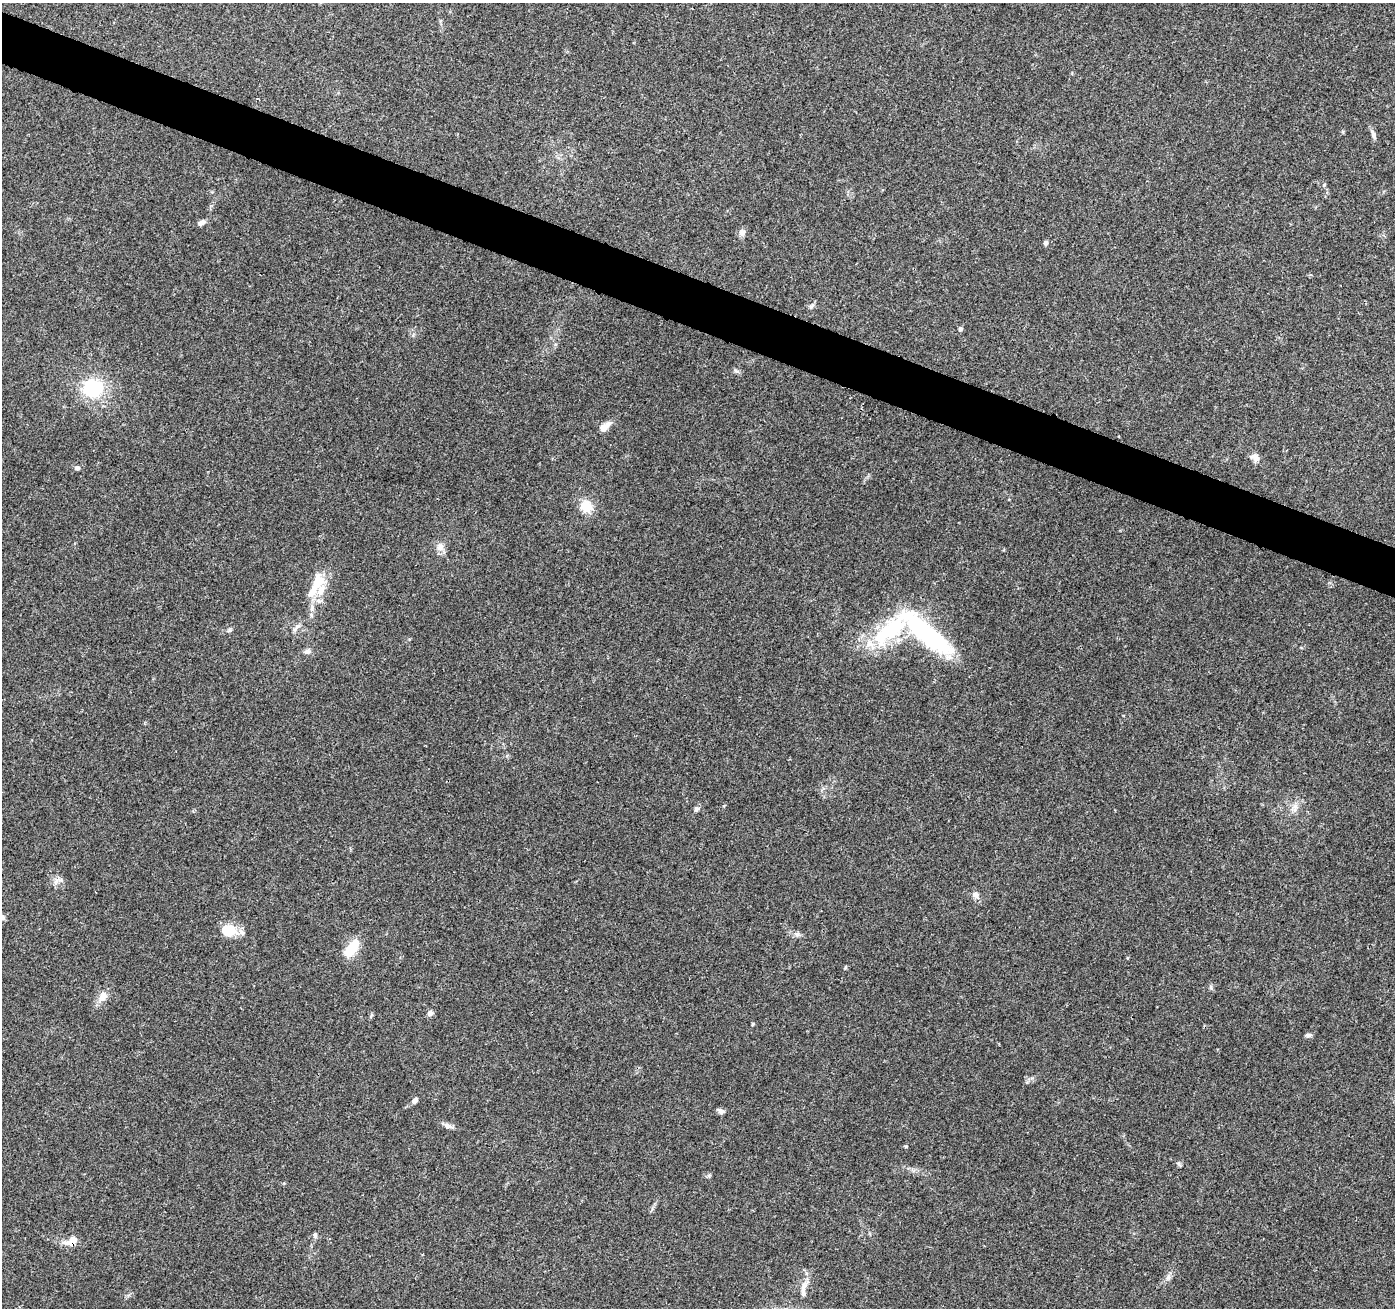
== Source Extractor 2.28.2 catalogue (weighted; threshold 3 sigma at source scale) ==
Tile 11 of 4 x 4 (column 3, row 3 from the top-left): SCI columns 2801-4193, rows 1588-2893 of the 5593 x 5721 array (HDU 1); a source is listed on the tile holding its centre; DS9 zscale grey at full resolution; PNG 1397 x 1310 px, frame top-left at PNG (2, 3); no overlay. Shown black and unused: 4% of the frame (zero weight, under 3 of 4 exposures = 1% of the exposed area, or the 3 px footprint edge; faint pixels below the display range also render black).
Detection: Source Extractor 2.28.2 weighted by HDU 2 'WHT'; one run over the whole footprint, this tile lists its part. Background 0.0744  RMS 0.0045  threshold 0.0202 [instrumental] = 3 sigma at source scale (4.5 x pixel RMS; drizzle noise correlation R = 1.50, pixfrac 1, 0.0396/0.0396 arcsec/px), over >= 5 px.
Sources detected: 48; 1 inside a brighter object's white glare — not listed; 5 inside a brighter listed object's ellipse — not listed separately; the other 42 listed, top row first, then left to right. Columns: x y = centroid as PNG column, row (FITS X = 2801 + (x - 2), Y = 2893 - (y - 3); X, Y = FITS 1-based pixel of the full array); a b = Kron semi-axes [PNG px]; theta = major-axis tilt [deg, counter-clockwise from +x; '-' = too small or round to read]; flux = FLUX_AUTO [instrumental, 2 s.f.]
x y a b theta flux
1373 135 11 6 -70 1.7
1324 185 5 4 - 0.57
201 223 10 6 22 1.7
742 232 10 8 43 1.7
1046 243 5 4 - 1.4
812 306 8 4 53 0.94
960 329 5 5 - 0.96
93 388 15 14 - 28
604 427 12 6 39 5.7
1255 457 14 8 -26 2.4
76 468 6 6 - 0.93
586 506 15 13 -44 7.8
440 547 12 9 69 2.9
317 583 27 16 66 12
297 627 15 5 48 1.8
890 630 82 22 32 49
931 640 52 23 -35 51
307 651 9 7 14 1.5
696 809 7 6 - 1
1295 810 7 4 -71 1.2
57 881 14 6 30 2
976 895 13 7 -45 2.1
2 917 7 6 - 1.6
228 930 16 12 -6 11
797 934 9 7 -16 1.5
352 948 20 10 53 12
845 968 6 4 20 0.49
1211 987 7 4 -89 0.72
103 996 14 10 61 3.9
430 1013 8 6 34 1.5
371 1016 8 4 67 0.64
753 1024 6 3 71 0.44
1308 1035 9 5 8 1
415 1100 7 5 40 1.5
721 1111 9 6 -6 1.5
447 1126 11 6 -22 1.9
1179 1164 8 4 -60 0.81
709 1175 7 4 18 0.67
315 1235 8 6 -85 0.97
73 1240 12 9 52 3.4
1169 1277 7 4 -90 1.1
804 1286 22 6 75 3.5
Overlapping masked pixels (flux is a lower limit): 1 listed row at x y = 73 1240
Isophote crosses this tile's border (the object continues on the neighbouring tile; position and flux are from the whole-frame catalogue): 1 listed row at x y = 2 917
Unlisted compact peaks at least as high as the median listed source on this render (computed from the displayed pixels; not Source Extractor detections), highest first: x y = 737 371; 906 1146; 230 630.